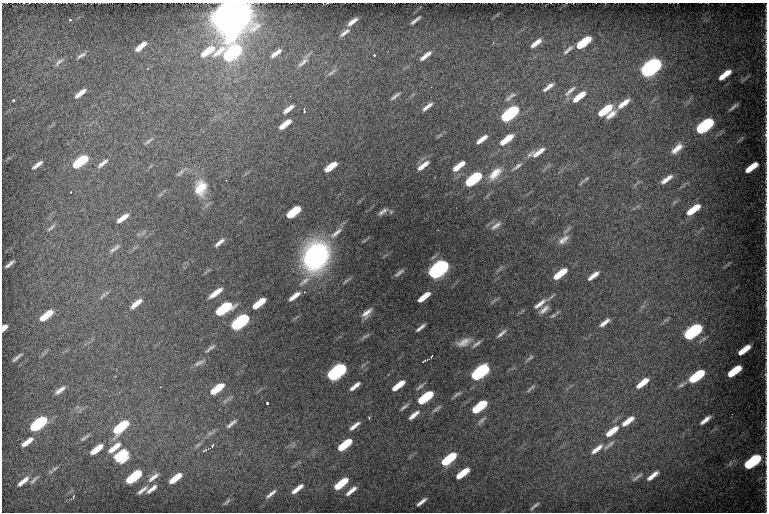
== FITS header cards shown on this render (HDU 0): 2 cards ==
NAXIS1  =                  765 / Width of image
NAXIS2  =                  510 / Height of image

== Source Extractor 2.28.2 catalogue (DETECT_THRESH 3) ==
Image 765 x 510 px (HDU 0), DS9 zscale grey, 1 PNG px = 1 image px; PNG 769 x 514 px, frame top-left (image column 1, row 510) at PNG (2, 3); no overlay
Background 568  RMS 59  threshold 178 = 3 sigma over >= 5 px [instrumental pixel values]
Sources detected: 181; all 181 listed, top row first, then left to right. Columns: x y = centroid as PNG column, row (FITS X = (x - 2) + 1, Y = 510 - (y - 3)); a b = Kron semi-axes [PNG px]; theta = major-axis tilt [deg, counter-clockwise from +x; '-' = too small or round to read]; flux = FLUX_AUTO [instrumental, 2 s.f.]
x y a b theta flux
232 14 24 15 50 1.2e+07
70 20 3 3 - 4.6e+03
415 20 10 3 38 1.2e+04
352 21 10 4 37 2.2e+04
345 33 16 5 36 1.8e+04
766 36 14 4 83 1.7e+04
583 42 14 5 37 1.8e+05
536 43 15 5 38 3.3e+04
141 46 13 5 41 4.2e+04
568 50 19 5 41 2.2e+04
766 52 11 4 88 1.2e+04
232 53 16 9 32 9.1e+05
276 53 16 6 37 2.6e+04
81 55 15 5 30 1.5e+04
374 55 3 3 - 4.5e+03
425 56 16 5 38 2.9e+04
59 62 16 5 42 1.6e+04
303 62 20 6 40 2.3e+04
651 68 14 6 38 2.7e+06
766 69 13 4 -89 1.2e+04
332 72 15 4 35 1.2e+04
725 75 13 5 38 6.5e+04
548 87 16 5 37 2.4e+04
570 91 21 5 41 2.3e+04
80 93 14 5 38 3.4e+04
395 96 15 4 38 1.4e+04
510 97 17 5 38 1.6e+04
579 97 17 6 38 7.0e+04
13 100 3 3 - 6.1e+03
766 100 6 3 -71 5.1e+03
624 103 17 6 37 4.1e+04
427 107 14 4 39 2.1e+04
733 107 12 3 38 1.2e+04
288 109 13 4 38 2.6e+04
605 110 15 6 37 1.2e+05
304 111 4 2 - 6.8e+03
509 114 14 6 38 8.6e+05
611 115 15 7 39 3.1e+04
285 124 12 4 38 4.9e+04
705 126 13 6 37 8.4e+05
765 134 11 4 88 1.3e+04
482 139 11 4 38 3.2e+04
506 139 16 6 38 7.5e+04
741 139 11 2 59 5.1e+03
149 141 13 4 35 1.0e+04
677 148 17 7 42 4.0e+04
766 150 12 2 90 7.9e+03
538 152 19 7 29 4.2e+04
80 162 13 5 37 2.8e+05
103 163 17 5 39 2.1e+04
37 165 12 4 36 2.1e+04
423 165 15 5 38 3.3e+04
459 166 12 4 38 5.4e+04
517 166 16 5 39 1.6e+04
331 167 12 5 36 6.3e+04
751 167 13 5 37 8.5e+04
180 173 13 4 41 1.0e+04
495 174 20 10 45 5.4e+04
473 179 13 5 38 5.4e+05
586 179 10 4 33 9.4e+03
666 179 15 5 36 3.1e+04
201 188 20 15 79 8.0e+04
766 190 4 3 - 2.8e+03
71 192 2 2 - 3.1e+03
766 204 16 3 88 1.2e+04
693 209 15 5 37 1.0e+05
293 212 13 6 38 1.5e+05
381 212 10 6 43 1.3e+04
122 218 14 5 36 3.7e+04
766 218 13 4 -88 1.2e+04
496 226 17 6 36 2.1e+04
51 228 16 5 39 1.4e+04
336 233 22 6 40 2.9e+04
563 240 18 8 36 3.1e+04
219 242 13 4 40 2.0e+04
766 244 19 4 -87 1.7e+04
114 249 20 6 36 2.1e+04
316 256 26 21 63 8.3e+05
9 264 9 3 40 1.2e+04
438 269 14 6 38 2.9e+06
399 273 10 3 35 1.2e+04
560 274 14 5 38 1.1e+05
593 276 13 5 37 3.1e+04
766 276 14 4 -83 1.3e+04
304 281 19 6 37 2.6e+04
346 281 13 4 37 1.0e+04
216 293 14 4 37 4.8e+04
103 296 15 5 42 1.6e+04
294 296 15 5 37 3.5e+04
424 297 12 4 39 6.3e+04
259 303 13 5 38 1.0e+05
136 304 15 5 40 4.0e+04
540 304 21 6 37 3.1e+04
766 304 15 4 -89 1.5e+04
224 309 14 6 35 4.5e+05
544 310 15 6 42 2.2e+04
367 313 13 6 46 2.9e+04
46 315 14 5 38 9.8e+04
553 316 9 4 26 8.0e+03
240 322 13 6 38 1.1e+06
604 322 15 5 38 2.5e+04
4 328 7 4 53 2.7e+04
420 328 10 3 41 1.5e+04
693 332 14 6 37 8.8e+05
501 334 14 4 39 1.5e+04
365 336 16 4 33 1.1e+04
464 342 18 8 21 3.6e+04
477 344 14 5 36 1.4e+04
210 348 13 4 39 1.2e+04
744 350 13 5 37 6.4e+04
431 356 4 2 - 5.4e+03
766 356 9 2 86 5.1e+03
17 357 13 3 39 1.2e+04
530 358 13 3 38 7.5e+03
428 359 11 2 23 7.0e+03
199 363 15 5 23 1.4e+04
734 371 13 5 37 1.4e+05
336 372 13 6 38 1.7e+06
480 372 13 6 38 1.1e+06
765 375 7 4 -88 7.3e+03
696 376 13 5 37 3.1e+05
642 383 13 5 38 5.8e+04
398 385 13 4 38 7.2e+04
355 386 12 4 39 2.6e+04
420 387 12 4 40 9.9e+03
217 389 13 5 38 1.3e+05
60 390 15 6 37 2.3e+04
529 390 12 4 51 8.9e+03
766 392 7 3 -81 5.0e+03
457 394 12 5 31 1.1e+04
425 397 13 5 38 3.2e+05
267 403 3 3 - 4.9e+03
404 407 12 3 36 1.0e+04
479 407 13 5 38 2.8e+05
437 409 14 4 37 1.1e+04
414 415 15 5 39 2.7e+04
369 418 3 2 - 3.5e+03
481 420 15 5 46 1.3e+04
705 420 11 4 38 2.5e+04
628 421 17 6 37 4.6e+04
38 424 13 6 38 6.5e+05
231 424 16 5 39 1.6e+04
354 426 14 5 38 2.5e+04
121 427 14 6 41 3.1e+05
766 428 16 4 88 1.5e+04
612 431 18 7 39 6.4e+04
211 433 15 4 28 1.5e+04
84 438 15 4 34 1.2e+04
27 442 15 5 37 4.0e+04
198 445 10 5 32 1.2e+04
345 445 13 5 38 1.7e+05
609 445 21 5 39 1.9e+04
212 446 11 4 47 1.2e+04
114 447 19 7 38 6.0e+04
96 449 15 5 38 6.7e+04
597 449 19 7 38 3.9e+04
205 450 11 4 30 8.3e+03
121 456 16 13 35 1.4e+05
449 459 13 5 39 3.0e+05
752 462 13 6 38 6.0e+05
766 462 9 4 -84 8.5e+03
54 469 12 4 38 1.2e+04
462 473 13 5 38 1.1e+05
652 476 15 5 39 3.3e+04
134 477 13 5 38 3.5e+05
153 477 20 7 39 3.2e+04
637 477 18 4 37 1.5e+04
175 478 13 5 38 8.4e+04
34 480 15 5 43 1.3e+04
23 481 15 5 40 3.1e+04
766 481 17 3 -84 1.4e+04
341 484 13 5 39 1.5e+05
152 489 14 5 38 2.5e+04
297 489 12 4 39 3.4e+04
142 490 16 5 38 2.0e+04
351 491 14 5 40 3.0e+04
271 494 13 4 40 1.7e+04
73 496 7 3 71 4.5e+03
227 502 10 4 47 7.2e+03
421 502 11 3 39 1.8e+04
534 506 13 3 39 9.3e+03
At the frame edge (FLAGS 8, measured only in part): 23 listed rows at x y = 232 14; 766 36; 766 52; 766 69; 766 100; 765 134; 766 150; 751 167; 766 190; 766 204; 766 218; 766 244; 766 276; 766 304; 4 328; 744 350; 766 356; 734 371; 765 375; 766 392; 766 428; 766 462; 766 481